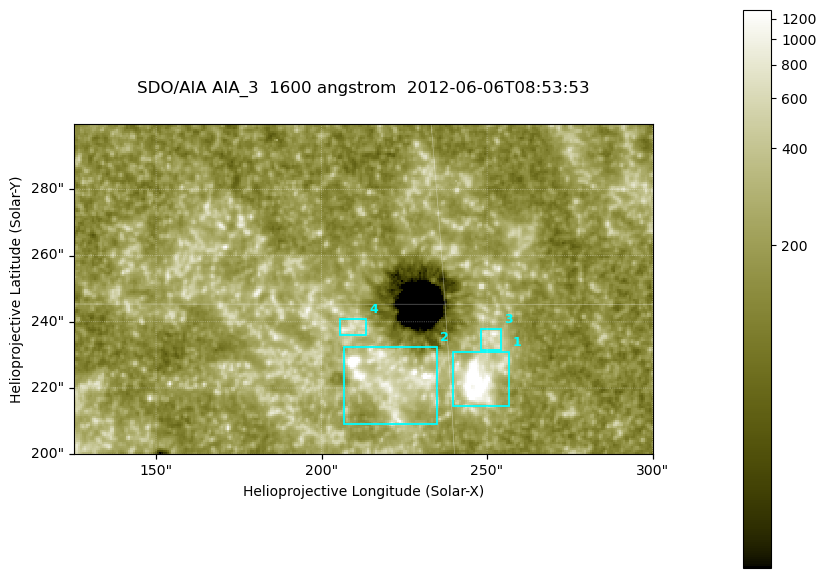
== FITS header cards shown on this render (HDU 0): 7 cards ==
TELESCOP= 'SDO/AIA '
INSTRUME= 'AIA_3   '
WAVELNTH=                 1600
WAVEUNIT= 'angstrom'
DATE-OBS= '2012-06-06T08:53:53.12'
CTYPE1  = 'HPLN-TAN'
CTYPE2  = 'HPLT-TAN'

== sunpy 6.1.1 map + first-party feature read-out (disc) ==
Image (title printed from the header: SDO/AIA AIA_3  1600 angstrom  2012-06-06T08:53:53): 287 x 164 px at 0.609 arcsec/px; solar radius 946 arcsec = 1552 px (partial field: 0.6% of the solar disc is inside the frame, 100% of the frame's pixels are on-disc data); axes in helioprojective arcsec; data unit not stated in the header (colour bar unlabelled)
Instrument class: DISC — disc imager (sunpy class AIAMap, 1600 A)
Bright regions (active regions / flare kernels): reference = the on-disc median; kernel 3 px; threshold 5 sigma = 346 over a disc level ~188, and >= 1.15x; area >= 47 px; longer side >= 3 px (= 1.8 arcsec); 4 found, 4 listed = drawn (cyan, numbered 1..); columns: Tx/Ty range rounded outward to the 2 arcsec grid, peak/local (2 s.f.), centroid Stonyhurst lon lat
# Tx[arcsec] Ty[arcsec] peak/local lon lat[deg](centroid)
1 238..258 214..232 13 +16 +14
2 206..236 208..232 18 +14 +14
3 248..256 230..238 4.9 +16 +14
4 204..214 236..242 4.4 +13 +15